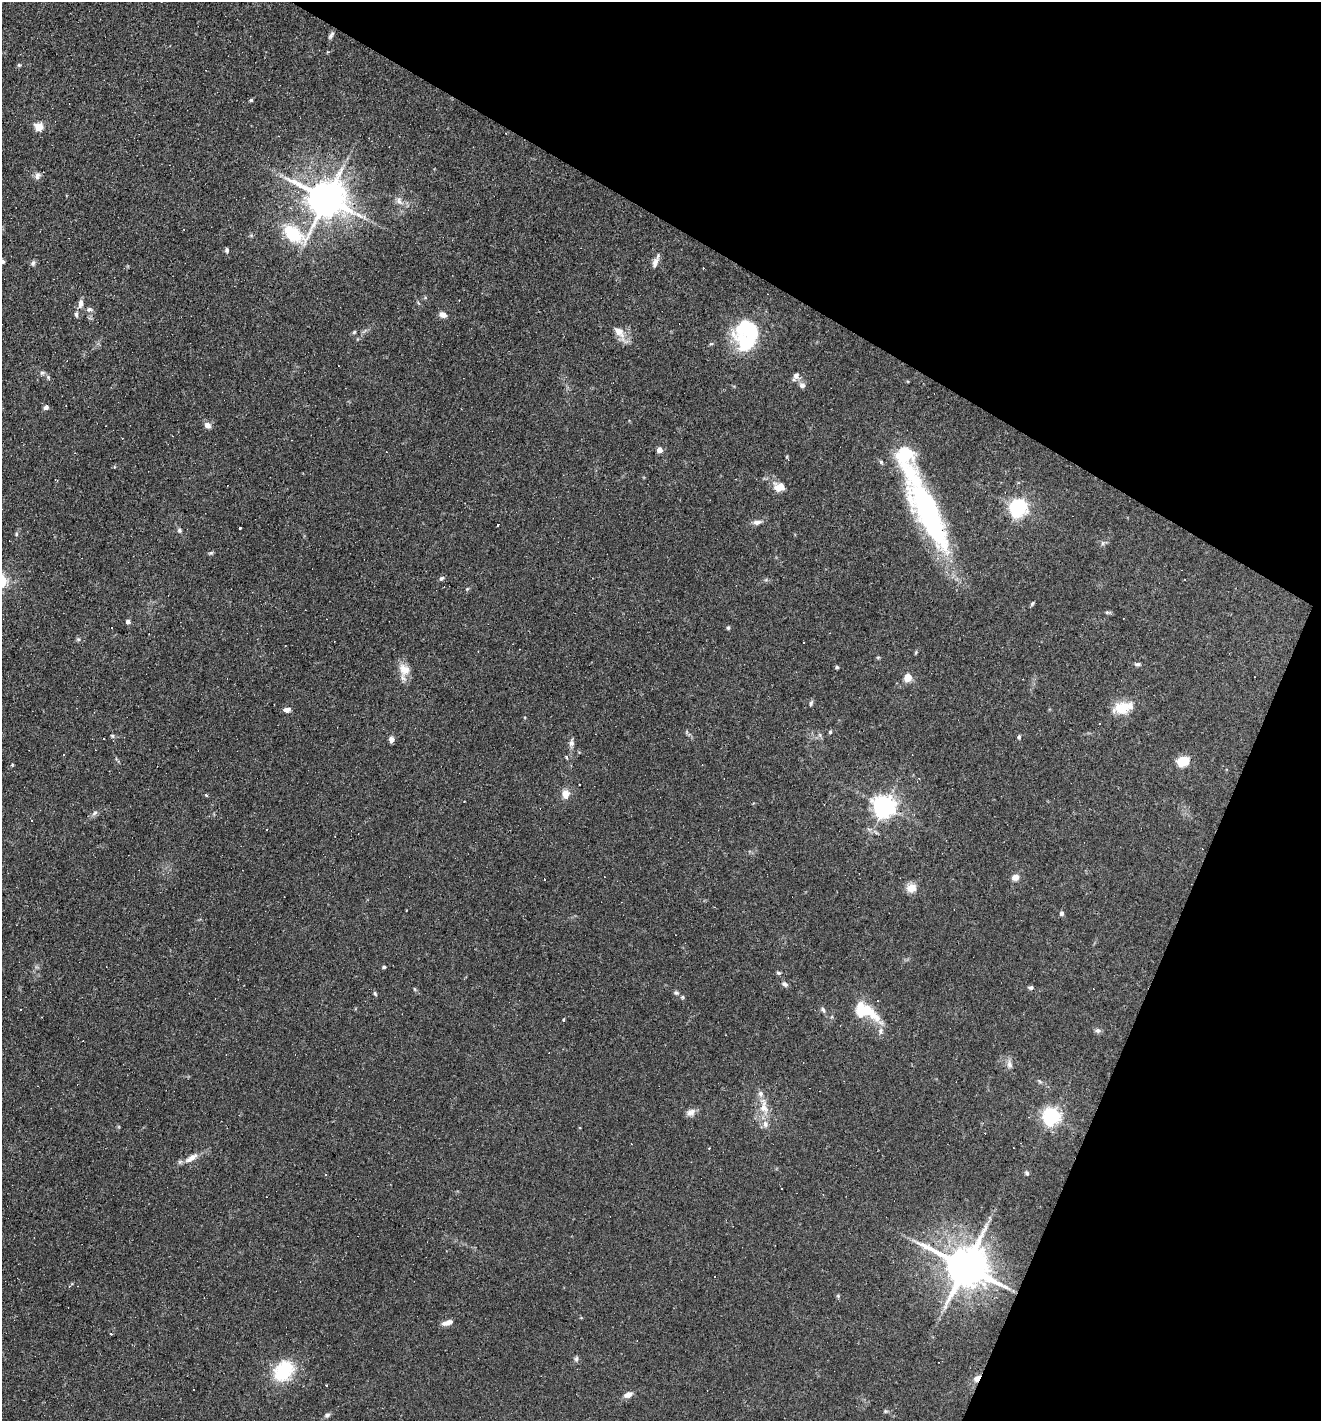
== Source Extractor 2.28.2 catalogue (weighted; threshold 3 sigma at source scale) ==
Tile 8 of 4 x 4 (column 4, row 2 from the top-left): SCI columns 4095-5413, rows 2839-4257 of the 5686 x 5676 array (HDU 1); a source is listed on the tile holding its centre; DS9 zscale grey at full resolution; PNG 1323 x 1423 px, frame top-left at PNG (2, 2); no overlay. Shown black and unused: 25% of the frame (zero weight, under 3 of 4 exposures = <1% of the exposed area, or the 3 px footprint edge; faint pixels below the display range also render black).
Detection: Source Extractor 2.28.2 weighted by HDU 2 'WHT'; one run over the whole footprint, this tile lists its part. Background 0.0842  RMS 0.0052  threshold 0.0235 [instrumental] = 3 sigma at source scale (4.5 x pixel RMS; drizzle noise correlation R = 1.50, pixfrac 1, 0.05/0.05 arcsec/px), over >= 5 px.
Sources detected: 139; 32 cosmic-ray / hot-pixel residue — not listed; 4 inside a brighter listed object's ellipse — not listed separately; the other 103 listed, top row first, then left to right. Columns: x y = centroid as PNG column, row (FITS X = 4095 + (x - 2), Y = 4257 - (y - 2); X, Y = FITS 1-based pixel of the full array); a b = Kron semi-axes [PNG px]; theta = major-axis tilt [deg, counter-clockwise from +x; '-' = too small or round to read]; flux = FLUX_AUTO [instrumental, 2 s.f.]
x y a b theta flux
331 35 11 4 59 1.4
19 65 5 5 - 0.64
251 100 5 4 - 0.7
39 127 5 5 - 16
37 176 10 8 64 2
327 198 12 11 - 1400
399 201 12 8 -55 3
293 234 35 20 -14 31
227 250 7 5 84 1
3 261 5 4 - 0.91
33 263 8 5 53 1.3
655 263 14 7 67 3
81 303 11 6 82 2.7
89 309 8 6 16 1.6
76 314 7 5 -75 1.1
443 315 8 6 -20 3
354 332 6 4 45 0.7
620 333 25 9 -55 5.7
747 333 33 25 76 50
711 344 6 4 18 0.63
42 373 7 6 - 1.2
796 376 13 9 61 2.6
48 377 6 4 -48 0.84
802 385 9 8 - 2
46 407 6 5 - 1.6
207 425 8 7 - 2.6
660 450 5 4 - 5.2
881 462 5 5 - 0.87
57 481 3 3 - 0.6
779 487 16 12 -13 5.2
1018 507 7 6 - 220
927 509 98 22 -65 130
757 522 11 6 7 2.4
498 525 3 2 - 0.68
240 528 3 3 - 52
179 530 6 5 - 1
16 534 5 5 - 0.69
1103 543 6 6 - 1.1
211 553 6 5 - 0.78
442 578 6 5 - 1.1
467 589 5 4 - 0.58
1032 604 6 4 62 0.71
1108 612 8 4 -18 0.89
128 622 5 4 - 1.9
728 628 6 4 74 0.72
78 639 6 5 - 0.83
878 657 6 4 18 0.56
1138 664 7 5 3 1.1
837 667 4 4 - 0.83
404 669 17 14 -55 6.5
908 677 9 8 - 5.1
811 703 7 5 79 0.95
1123 707 24 13 13 13
287 710 8 5 2 2.3
525 717 4 3 - 0.4
830 732 5 4 - 0.8
820 735 6 4 -72 0.97
112 736 6 5 - 0.82
1019 737 5 5 - 0.88
391 739 7 5 -86 2.4
571 743 12 6 82 2.1
567 757 3 3 - 2.3
1183 761 10 7 20 14
12 765 4 4 - 0.56
580 784 2 2 - 0.51
206 794 3 3 - 2.1
566 794 11 9 -81 4.3
884 806 7 7 - 410
95 813 9 6 39 1.6
1015 877 6 6 - 4.5
911 888 12 11 - 5.2
1062 913 6 5 - 1.3
384 967 5 4 - 0.7
779 973 6 5 - 0.83
785 984 8 6 -31 1.5
1031 987 6 5 - 1.2
414 989 6 3 -70 0.56
375 993 7 4 -63 0.77
676 993 7 5 -1 1.1
682 997 5 5 - 0.64
21 1009 3 3 - 2.6
823 1010 8 4 -65 1.2
864 1010 35 15 -34 22
563 1020 4 3 - 0.66
1098 1031 8 7 - 1.4
1009 1064 13 7 -80 2.6
1040 1081 7 4 -45 0.81
764 1107 27 11 -80 8.9
691 1112 12 9 23 2.9
1052 1116 7 6 - 210
191 1158 21 8 33 4.6
1027 1173 6 5 - 0.91
965 1266 13 12 - 2000
71 1285 10 2 45 0.57
838 1296 6 4 -47 0.66
447 1323 13 6 17 3.1
111 1333 3 3 - 2
576 1359 8 5 80 1.1
283 1371 29 22 49 24
977 1378 7 5 52 3.2
628 1395 11 7 25 2.8
885 1411 6 5 - 0.78
327 1415 8 5 36 1.4
Overlapping masked pixels (flux is a lower limit): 1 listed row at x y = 977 1378
Isophote crosses this tile's border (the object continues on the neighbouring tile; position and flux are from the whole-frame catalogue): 1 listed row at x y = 3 261